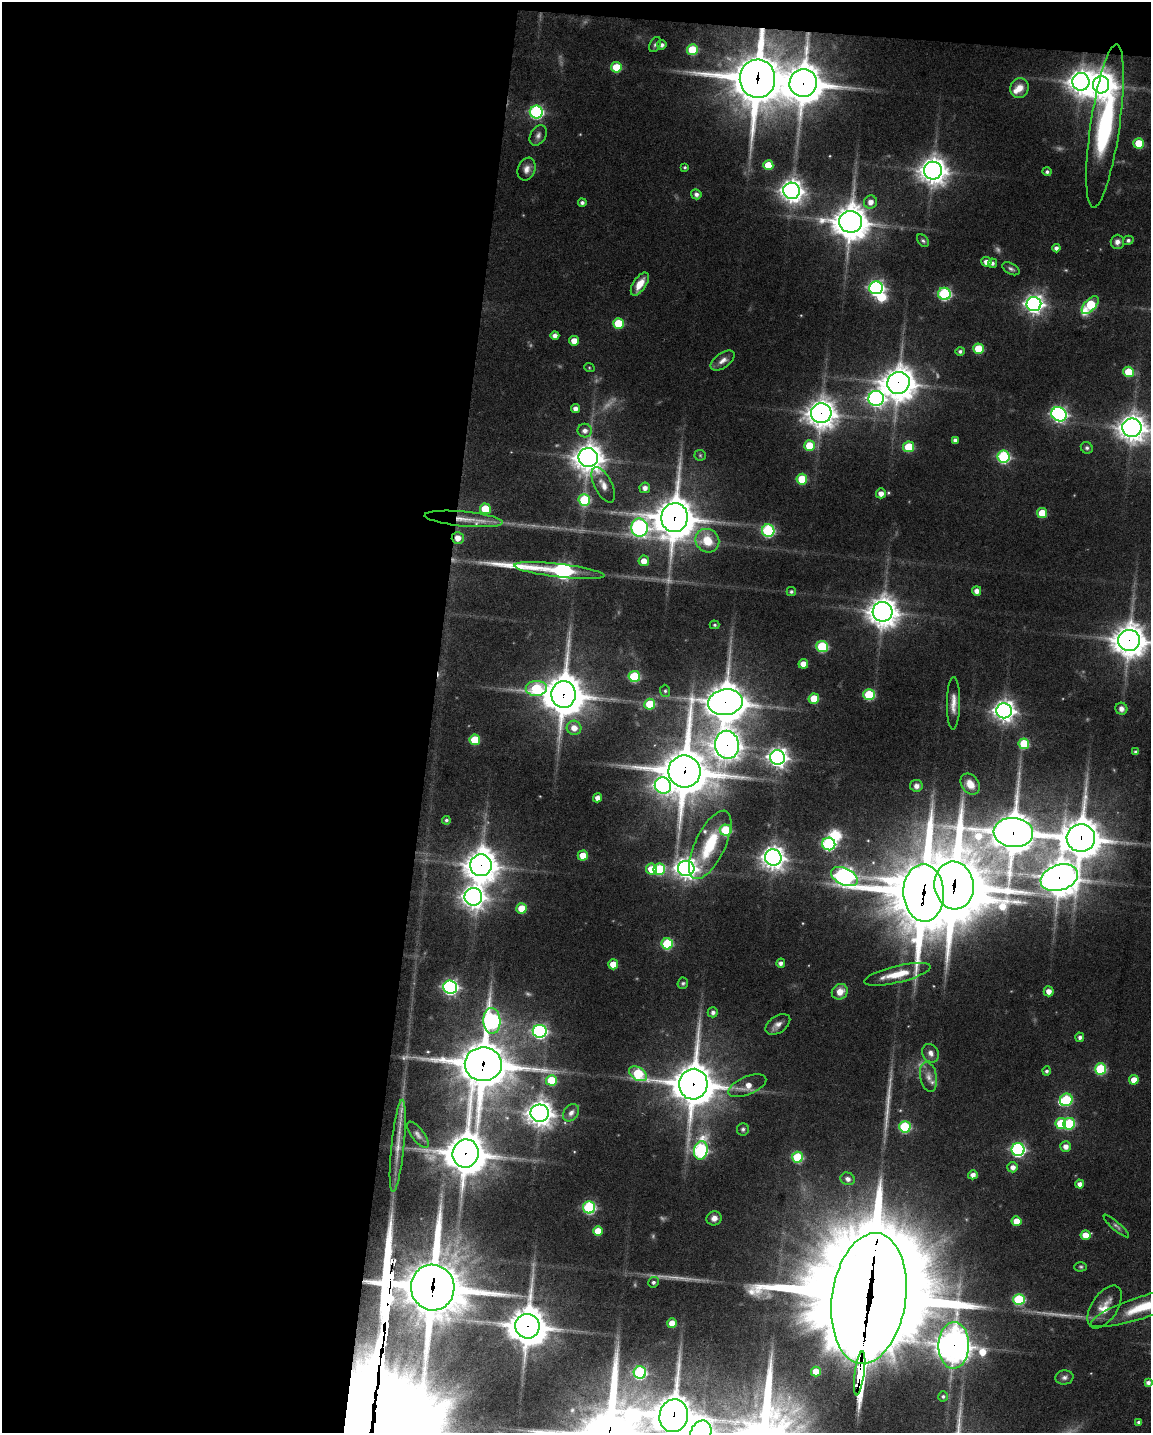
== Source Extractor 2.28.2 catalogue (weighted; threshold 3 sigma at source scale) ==
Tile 1 of 4 x 3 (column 1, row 1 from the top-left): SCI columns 2-1150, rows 3082-4512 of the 4597 x 4619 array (HDU 1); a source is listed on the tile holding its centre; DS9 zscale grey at full resolution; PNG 1153 x 1435 px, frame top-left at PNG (2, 2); each listed source drawn as its Kron ellipse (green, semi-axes under 4 px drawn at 4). Shown black and unused: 39% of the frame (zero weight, under 5 of 9 exposures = <1% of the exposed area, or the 3 px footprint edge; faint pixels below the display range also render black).
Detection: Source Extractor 2.28.2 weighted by HDU 2 'WHT'; one run over the whole footprint, this tile lists its part. Background 0.0546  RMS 0.0042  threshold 0.0172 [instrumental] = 3 sigma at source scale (4.09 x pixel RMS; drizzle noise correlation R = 1.36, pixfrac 0.8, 0.05/0.05 arcsec/px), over >= 5 px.
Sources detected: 207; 9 too faint to see at this stretch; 2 inside a brighter object's white glare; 5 long thin detections or spike segments (spike, bleed or trail) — neither listed nor drawn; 6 inside a brighter listed object's ellipse — not listed separately; the other 185 listed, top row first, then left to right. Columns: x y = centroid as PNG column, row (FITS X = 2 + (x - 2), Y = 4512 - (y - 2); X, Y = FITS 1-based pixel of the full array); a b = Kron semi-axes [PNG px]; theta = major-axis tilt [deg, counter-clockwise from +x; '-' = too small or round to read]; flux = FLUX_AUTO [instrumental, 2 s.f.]
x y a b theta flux
655 45 8 5 63 0.83
662 45 5 4 - 1.2
692 50 5 5 - 16
616 67 5 5 - 12
757 79 19 18 - 1800
1081 82 9 8 - 370
803 83 14 13 - 980
1101 85 8 8 - 460
1019 88 10 9 - 3.7
536 112 6 6 - 64
1105 126 83 14 82 66
538 135 11 7 59 1.6
1139 143 5 5 - 11
768 165 5 5 - 10
685 167 4 3 - 0.61
527 169 12 8 69 2.6
933 171 9 9 - 450
1047 172 4 4 - 0.88
792 191 8 8 - 270
696 194 5 5 - 1.4
870 202 7 6 - 2.8
582 203 4 4 - 1.1
850 222 11 11 - 780
1128 240 5 4 - 0.94
923 241 7 5 -48 0.8
1117 242 7 7 - 1.9
1056 248 4 4 - 1.4
986 262 5 5 - 2.4
992 263 4 4 - 1.1
1011 269 9 5 -29 1
640 284 13 6 57 5.3
876 288 7 6 - 110
944 294 6 6 - 47
1034 304 7 7 - 190
1090 305 11 5 48 22
618 323 5 5 - 13
555 336 4 4 - 1.9
574 341 5 5 - 4.4
978 349 5 5 - 13
960 351 4 4 - 0.88
723 360 14 7 36 2.5
589 367 5 3 - 0.39
1128 372 5 5 - 12
898 383 11 10 - 720
876 398 8 7 - 140
575 409 4 4 - 2.1
821 413 10 10 - 460
1059 414 8 6 -34 110
1132 428 9 9 - 420
585 431 7 7 - 2.1
955 440 4 4 - 1.1
809 445 5 5 - 9.6
909 447 5 5 - 16
1087 448 6 5 - 0.89
700 455 5 5 - 0.58
1003 457 6 6 - 45
588 458 10 9 - 510
802 479 5 5 - 12
603 485 19 8 -63 3.7
645 488 5 5 - 1.9
881 493 5 5 - 2.4
584 500 6 6 - 27
485 509 5 5 - 13
1042 513 5 5 - 8.8
674 518 14 13 - 1100
464 519 39 7 -5 8.9
640 528 9 8 - 110
768 531 6 6 - 46
458 538 6 6 - 3.8
707 541 12 11 - 9.5
644 561 5 5 - 4.2
559 571 45 6 -6 120
977 591 5 4 - 2.3
791 592 4 4 - 0.84
883 612 10 10 - 520
715 625 5 4 - 0.59
1129 640 11 10 - 650
822 646 5 5 - 26
803 664 5 5 - 4.5
634 677 6 5 - 27
536 688 10 7 3 26
665 691 6 5 - 0.73
564 694 13 12 - 1200
869 695 5 5 - 23
814 699 5 5 - 10
725 702 17 13 9 1000
953 703 26 6 89 3.8
650 704 5 5 - 13
1121 709 6 6 - 1.8
1004 711 8 7 - 270
574 728 7 7 - 3.9
475 740 5 5 - 13
1024 744 5 5 - 17
727 745 14 12 -80 440
1136 752 4 3 - 0.89
778 757 7 7 - 210
685 771 16 16 - 1600
970 784 11 8 -55 4.2
663 786 8 8 - 130
916 786 6 6 - 1.8
598 798 4 4 - 2.6
446 820 4 4 - 0.74
726 830 6 5 - 21
1013 833 20 14 -6 1200
1081 838 14 14 - 1100
829 844 6 6 - 57
710 845 37 15 64 21
583 855 5 5 - 6.7
773 857 8 8 - 310
481 865 11 11 - 670
686 868 8 7 - 270
651 869 5 5 - 7.4
659 869 6 6 - 25
844 876 14 8 -26 180
1059 878 19 12 19 810
954 885 24 19 -81 2400
924 893 29 20 -88 2900
473 897 9 8 - 310
522 908 5 5 - 8.9
667 944 5 5 - 25
781 963 4 4 - 1.5
613 964 5 5 - 6.2
897 974 34 8 13 9
683 983 6 5 - 0.73
450 987 7 6 - 100
1049 991 5 5 - 2.6
840 992 8 7 - 4.2
713 1012 5 5 - 1.4
492 1021 13 8 -88 80
778 1024 14 8 33 2.4
540 1031 7 6 - 79
1080 1037 5 4 - 1.2
931 1053 9 8 - 2.2
483 1064 18 17 - 1600
1100 1069 5 5 - 26
1047 1071 4 4 - 0.89
638 1074 10 6 -32 26
928 1077 15 8 -79 3.1
551 1080 5 5 - 14
1134 1080 5 5 - 5
693 1084 15 14 - 1200
747 1086 20 9 22 4.9
1066 1100 6 6 - 28
540 1113 9 8 - 380
571 1113 9 7 53 1.8
1061 1124 5 5 - 18
1069 1124 6 6 - 24
905 1127 6 5 - 27
743 1129 6 6 - 0.88
418 1135 15 6 -53 1.8
398 1146 46 6 84 6.7
1066 1146 5 5 - 2.4
701 1150 9 7 80 62
1018 1150 6 6 - 76
466 1153 14 13 - 1300
797 1157 5 5 - 21
1013 1167 5 5 - 2.1
973 1175 5 4 - 2.1
848 1179 7 6 - 1.6
1080 1184 4 4 - 2.2
589 1207 6 6 - 48
714 1218 8 7 - 2.1
1017 1221 5 5 - 6.4
1116 1226 16 4 -41 1.1
598 1231 5 5 - 6.6
1085 1235 5 4 - 5
1081 1267 6 4 1 0.59
653 1282 5 5 - 0.96
433 1288 23 21 -79 2100
869 1298 66 37 82 15000
1019 1299 6 5 - 29
1105 1307 24 13 56 6.5
1144 1307 56 11 18 17
672 1323 5 5 - 4.6
527 1326 12 12 - 970
954 1345 23 15 88 740
816 1371 5 5 - 5.8
640 1372 6 6 - 46
860 1373 22 4 82 470
1064 1377 9 7 5 1.4
1148 1383 4 4 - 1.4
943 1396 5 5 - 0.77
674 1416 16 14 78 1300
1138 1422 3 3 - 0.66
701 1432 12 10 57 290
Overlapping masked pixels (flux is a lower limit): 27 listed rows (the first 20) at x y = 757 79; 803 83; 898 383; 821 413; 674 518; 464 519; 458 538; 1129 640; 564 694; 725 702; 727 745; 685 771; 1013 833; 1081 838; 481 865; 1059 878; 954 885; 924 893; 483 1064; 693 1084
Isophote crosses this tile's border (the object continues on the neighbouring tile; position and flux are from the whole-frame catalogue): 5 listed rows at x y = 1132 428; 1129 640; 1144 1307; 674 1416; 701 1432